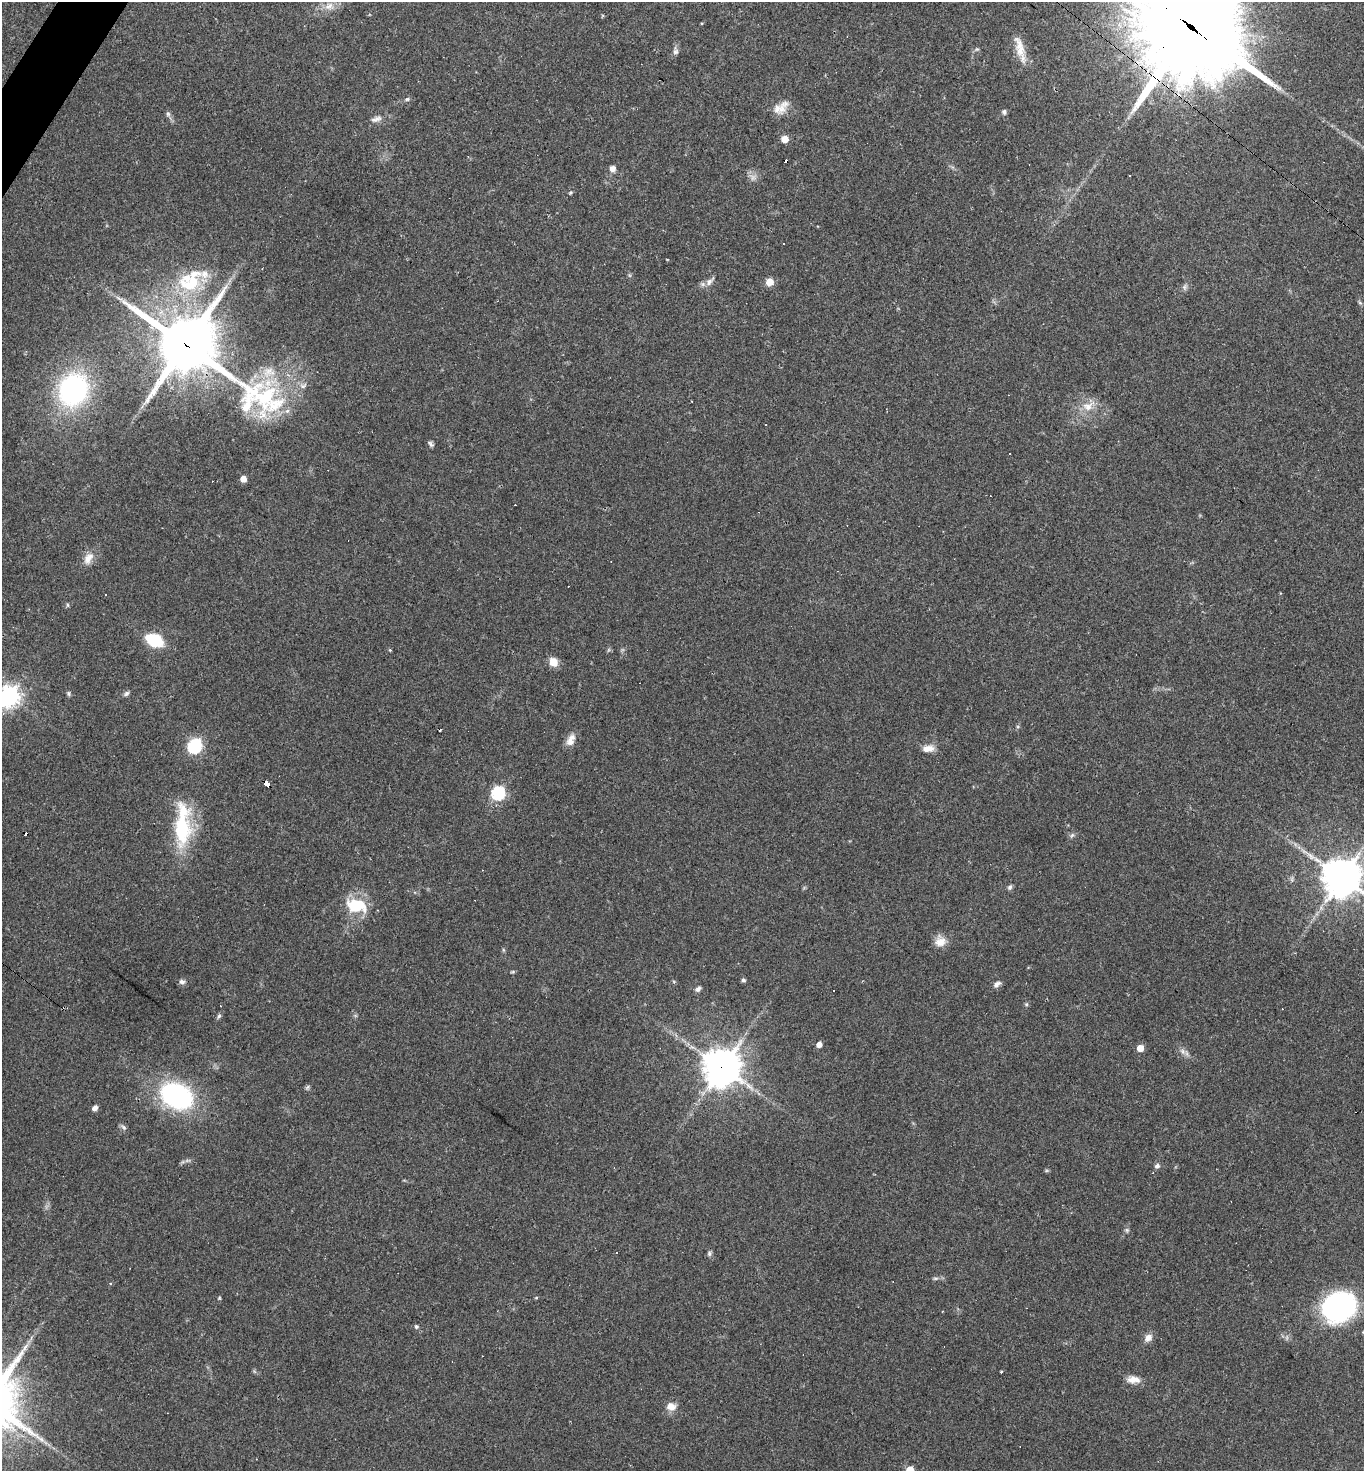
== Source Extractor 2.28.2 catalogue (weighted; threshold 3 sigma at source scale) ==
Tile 11 of 4 x 4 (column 3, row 3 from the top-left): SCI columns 2873-4234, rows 1471-2939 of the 5884 x 5878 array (HDU 1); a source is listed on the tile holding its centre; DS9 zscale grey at full resolution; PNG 1366 x 1473 px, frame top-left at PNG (2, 2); no overlay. Shown black and unused: <1% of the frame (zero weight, under 2 of 3 exposures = <1% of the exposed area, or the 3 px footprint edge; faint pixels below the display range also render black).
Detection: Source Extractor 2.28.2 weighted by HDU 2 'WHT'; one run over the whole footprint, this tile lists its part. Background 0.059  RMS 0.0059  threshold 0.0267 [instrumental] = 3 sigma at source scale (4.5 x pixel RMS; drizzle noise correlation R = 1.50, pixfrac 1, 0.05/0.05 arcsec/px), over >= 5 px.
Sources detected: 95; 1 too faint to see at this stretch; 11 cosmic-ray / hot-pixel residue — not listed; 4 inside a brighter listed object's ellipse — not listed separately; the other 79 listed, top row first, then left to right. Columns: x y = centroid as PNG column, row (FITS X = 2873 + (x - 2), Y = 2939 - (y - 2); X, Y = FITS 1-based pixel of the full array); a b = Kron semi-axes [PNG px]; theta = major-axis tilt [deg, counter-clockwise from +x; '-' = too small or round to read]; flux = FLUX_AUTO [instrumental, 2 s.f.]
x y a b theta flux
329 6 14 10 22 5.9
702 23 3 3 - 0.77
1190 26 45 33 -42 12000
1019 47 36 10 -75 9.8
977 49 6 5 - 0.89
675 51 11 7 -86 2.2
407 99 8 5 11 1.2
781 108 23 13 35 7.6
1004 112 7 5 -82 1.4
168 114 7 6 - 1.4
376 119 17 7 16 3.4
785 139 5 5 - 9.8
612 169 7 7 - 2.9
1130 175 2 2 - 0.43
571 193 5 4 - 0.72
204 274 19 11 -9 7.2
709 282 13 8 44 3.5
769 282 5 5 - 12
188 285 33 13 -14 20
1185 287 8 6 76 1.7
1360 303 6 4 -19 0.81
186 345 36 20 -35 3600
268 383 13 10 -72 9.7
303 386 10 6 3 2.3
73 390 27 23 63 120
1088 406 20 13 26 9.1
287 411 7 6 - 1.8
431 444 8 5 -47 1.5
1009 454 3 2 - 0.97
243 479 5 5 - 6.5
88 558 18 10 59 5.9
68 605 6 4 -71 0.74
154 640 11 7 -25 47
390 650 5 4 - 0.6
553 662 9 8 - 7.2
68 693 6 5 - 1.1
126 694 8 6 44 1.4
9 696 7 7 - 390
440 730 3 2 - 0.82
571 740 16 9 64 5.1
195 746 7 6 - 95
928 749 16 9 7 5.1
266 784 6 4 -38 64
498 793 6 6 - 88
182 828 50 22 87 42
1072 835 9 4 54 1.3
1342 877 12 12 - 1400
1292 879 7 4 -89 1.1
1010 887 7 6 - 1.4
357 905 19 12 -6 29
940 941 15 14 - 6.3
513 972 7 3 8 0.74
743 980 4 4 - 1.6
182 982 8 6 -1 1.8
997 984 11 6 31 2.5
698 989 7 6 - 1.8
833 990 3 3 - 1.4
1026 1004 5 5 - 0.91
219 1016 7 5 65 1.2
819 1044 5 4 - 4.2
1140 1048 5 5 - 9.5
1183 1051 9 7 -47 2.5
722 1067 13 12 - 1100
177 1096 28 21 -25 100
95 1108 6 5 - 2.2
123 1127 9 5 -49 1.5
1157 1166 7 6 - 1.8
1127 1230 6 5 - 1.1
709 1253 7 6 - 1.3
935 1278 8 4 8 1.2
219 1298 5 4 - 0.59
536 1298 5 3 - 0.56
1339 1306 26 22 28 140
416 1326 5 5 - 1.2
1148 1338 11 9 39 3.6
1001 1372 3 2 - 0.61
1133 1379 17 8 -4 5.4
671 1406 11 9 -21 5.8
910 1470 5 5 - 17
Overlapping masked pixels (flux is a lower limit): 4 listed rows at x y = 1190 26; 186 345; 266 784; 722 1067
Isophote crosses this tile's border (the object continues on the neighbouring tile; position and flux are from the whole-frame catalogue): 4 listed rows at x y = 1190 26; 9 696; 1342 877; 910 1470